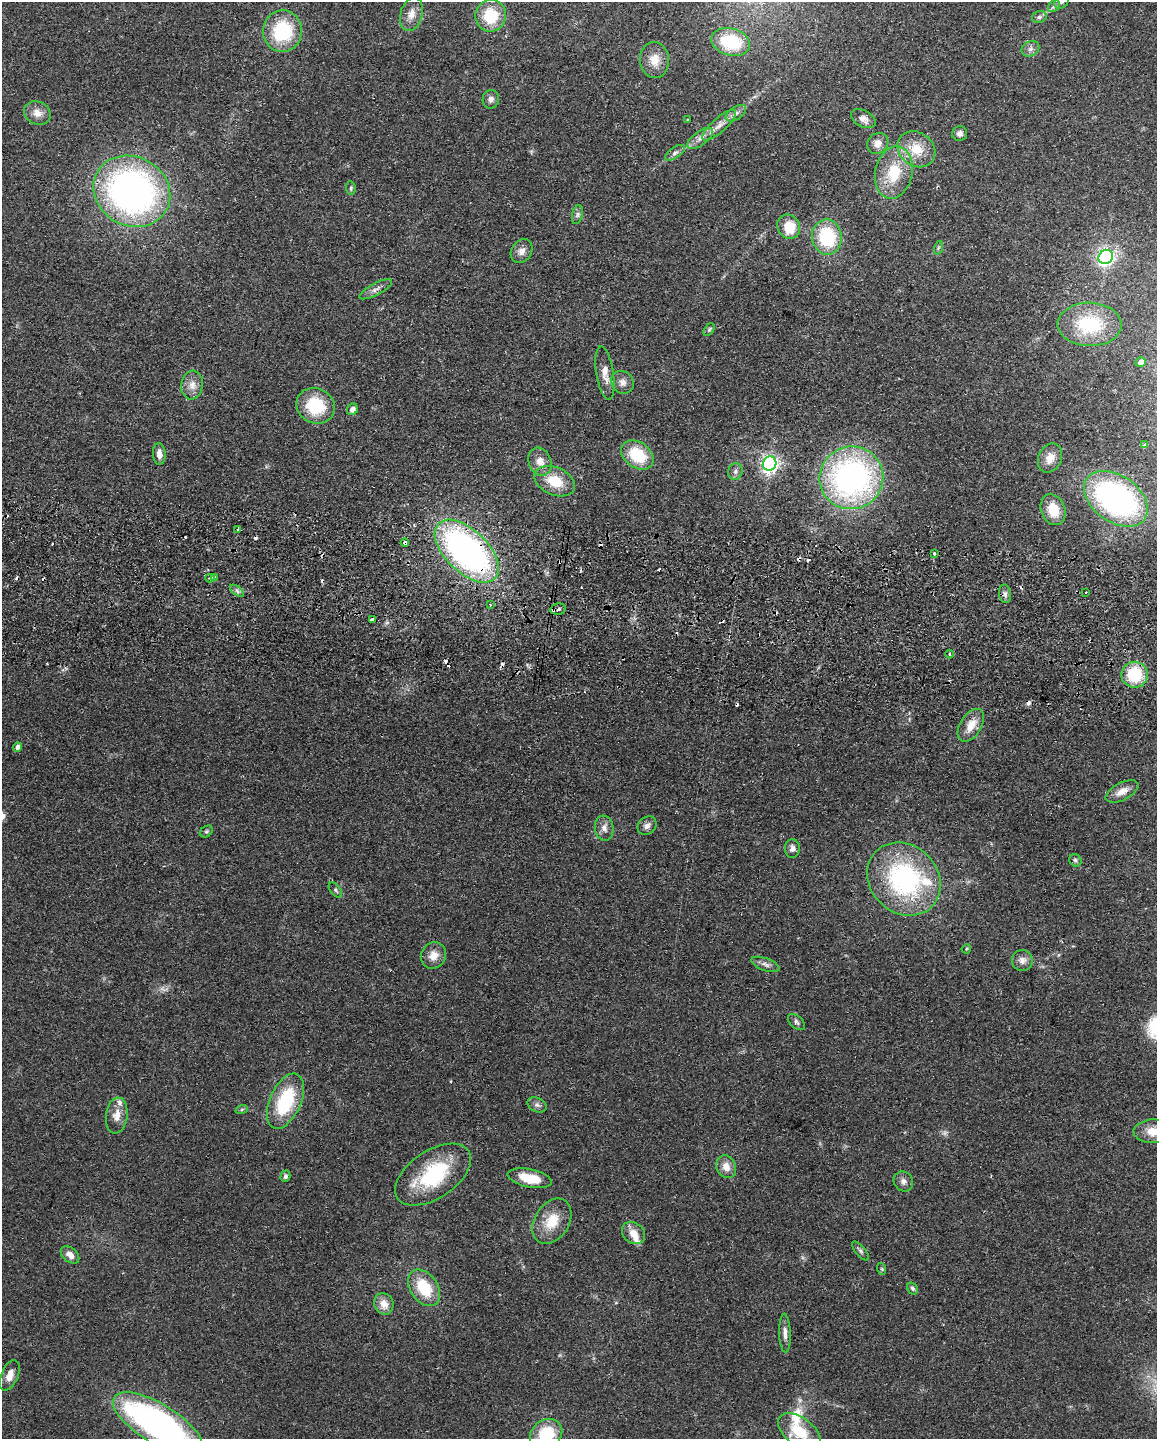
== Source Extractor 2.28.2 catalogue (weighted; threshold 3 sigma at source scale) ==
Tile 6 of 4 x 3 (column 2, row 2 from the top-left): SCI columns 1163-2317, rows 1602-3038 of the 4634 x 4751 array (HDU 1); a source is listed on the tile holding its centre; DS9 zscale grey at full resolution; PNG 1159 x 1441 px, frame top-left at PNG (2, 2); each listed source drawn as its Kron ellipse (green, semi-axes under 4 px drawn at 4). Shown black and unused: <1% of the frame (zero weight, under 2 of 3 exposures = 3% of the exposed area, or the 3 px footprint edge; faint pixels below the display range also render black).
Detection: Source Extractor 2.28.2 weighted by HDU 2 'WHT'; one run over the whole footprint, this tile lists its part. Background 0.122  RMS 0.0096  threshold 0.0434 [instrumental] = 3 sigma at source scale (4.5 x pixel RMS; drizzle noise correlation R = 1.50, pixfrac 1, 0.05/0.05 arcsec/px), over >= 5 px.
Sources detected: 127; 2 too faint to see at this stretch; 20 cosmic-ray / hot-pixel residue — neither listed nor drawn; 4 inside a brighter listed object's ellipse — not listed separately; the other 101 listed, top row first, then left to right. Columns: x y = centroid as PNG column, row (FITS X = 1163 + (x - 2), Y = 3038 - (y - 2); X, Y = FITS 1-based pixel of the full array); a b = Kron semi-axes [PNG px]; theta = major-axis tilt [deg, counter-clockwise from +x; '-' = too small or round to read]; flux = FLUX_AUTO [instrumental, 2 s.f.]
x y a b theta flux
1061 2 8 6 43 2.8
1054 6 7 5 43 2.3
411 14 17 11 75 10
491 16 16 15 - 37
1039 17 7 5 16 2.6
283 31 21 19 86 62
731 42 20 13 -13 48
1030 49 9 7 33 3.8
654 60 18 14 -84 15
491 99 9 8 - 4.2
37 113 14 11 -24 8.9
736 113 11 6 35 4.2
863 119 13 8 -29 5.6
687 120 4 2 - 0.86
719 125 21 7 41 9.3
960 134 8 7 - 3.9
700 138 15 7 37 6.5
878 144 11 10 - 7.2
916 149 20 16 -37 22
675 153 11 5 34 3.5
894 172 26 18 78 37
351 188 7 5 -84 1.6
132 191 39 34 -28 390
577 215 9 5 77 2.8
789 227 12 11 - 25
827 237 18 15 -82 61
938 248 7 4 71 1.8
522 251 13 10 56 6.7
1106 257 7 6 - 360
376 289 18 6 28 5.2
1090 324 32 21 -1 59
709 330 7 4 54 1.6
1141 362 5 4 - 4.5
605 373 27 8 -81 11
623 382 12 10 -47 6.2
192 385 14 10 81 8.6
316 406 19 17 -25 45
352 409 6 5 - 5.8
1145 445 4 3 - 7.3
159 454 11 6 -87 6.9
637 455 18 12 -36 41
1050 458 15 11 65 11
540 462 14 11 -68 9.6
770 464 7 6 - 410
735 471 8 7 - 3.2
851 478 32 31 - 290
555 481 21 13 -23 26
1116 499 35 23 -35 230
1053 510 16 12 -69 23
238 529 3 2 - 3.7
405 543 4 4 - 4.4
467 551 39 21 -44 340
934 553 3 3 - 7
214 577 4 3 - 1.3
210 578 4 3 - 1.4
237 591 8 4 -38 2.4
1086 592 2 2 - 0.83
1005 594 9 6 -80 3.3
490 605 3 3 - 0.98
558 609 8 5 11 3.4
372 620 4 3 - 5.9
949 654 4 3 - 1.1
1135 675 13 13 - 43
971 725 18 10 58 14
18 747 4 4 - 6.4
1122 791 18 8 27 9.6
647 826 10 8 42 4.9
604 828 12 9 -82 6.2
206 831 7 5 35 1.7
792 848 9 7 89 4.2
1075 860 6 5 - 1.8
904 879 39 33 -45 160
335 890 9 5 -52 2
966 949 5 4 - 1
433 955 13 12 - 10
1022 960 10 10 - 6.3
765 964 15 6 -20 4.1
796 1022 10 6 -41 2.7
285 1101 29 15 66 62
537 1105 10 7 -26 3.6
242 1109 6 4 19 1.4
117 1116 18 11 83 10
1153 1131 20 12 1 16
726 1167 11 9 -65 9.7
433 1175 43 23 34 77
285 1176 6 5 - 2.1
530 1178 22 9 -12 23
903 1181 10 9 - 4.6
552 1221 24 17 58 24
633 1233 12 10 -39 10
860 1251 11 5 -49 2.6
70 1255 10 7 -39 6.8
882 1269 6 3 -71 1.2
424 1288 20 13 -55 38
912 1288 6 5 - 1.9
384 1304 11 9 -64 11
785 1333 19 5 -88 5.8
10 1375 16 8 68 9.3
158 1424 51 19 -31 340
799 1432 25 14 -36 30
546 1434 17 14 35 43
Overlapping masked pixels (flux is a lower limit): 3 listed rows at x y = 405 543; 467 551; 558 609
Isophote crosses this tile's border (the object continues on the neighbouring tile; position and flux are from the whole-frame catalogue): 5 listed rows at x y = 1061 2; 1153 1131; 158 1424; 799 1432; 546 1434